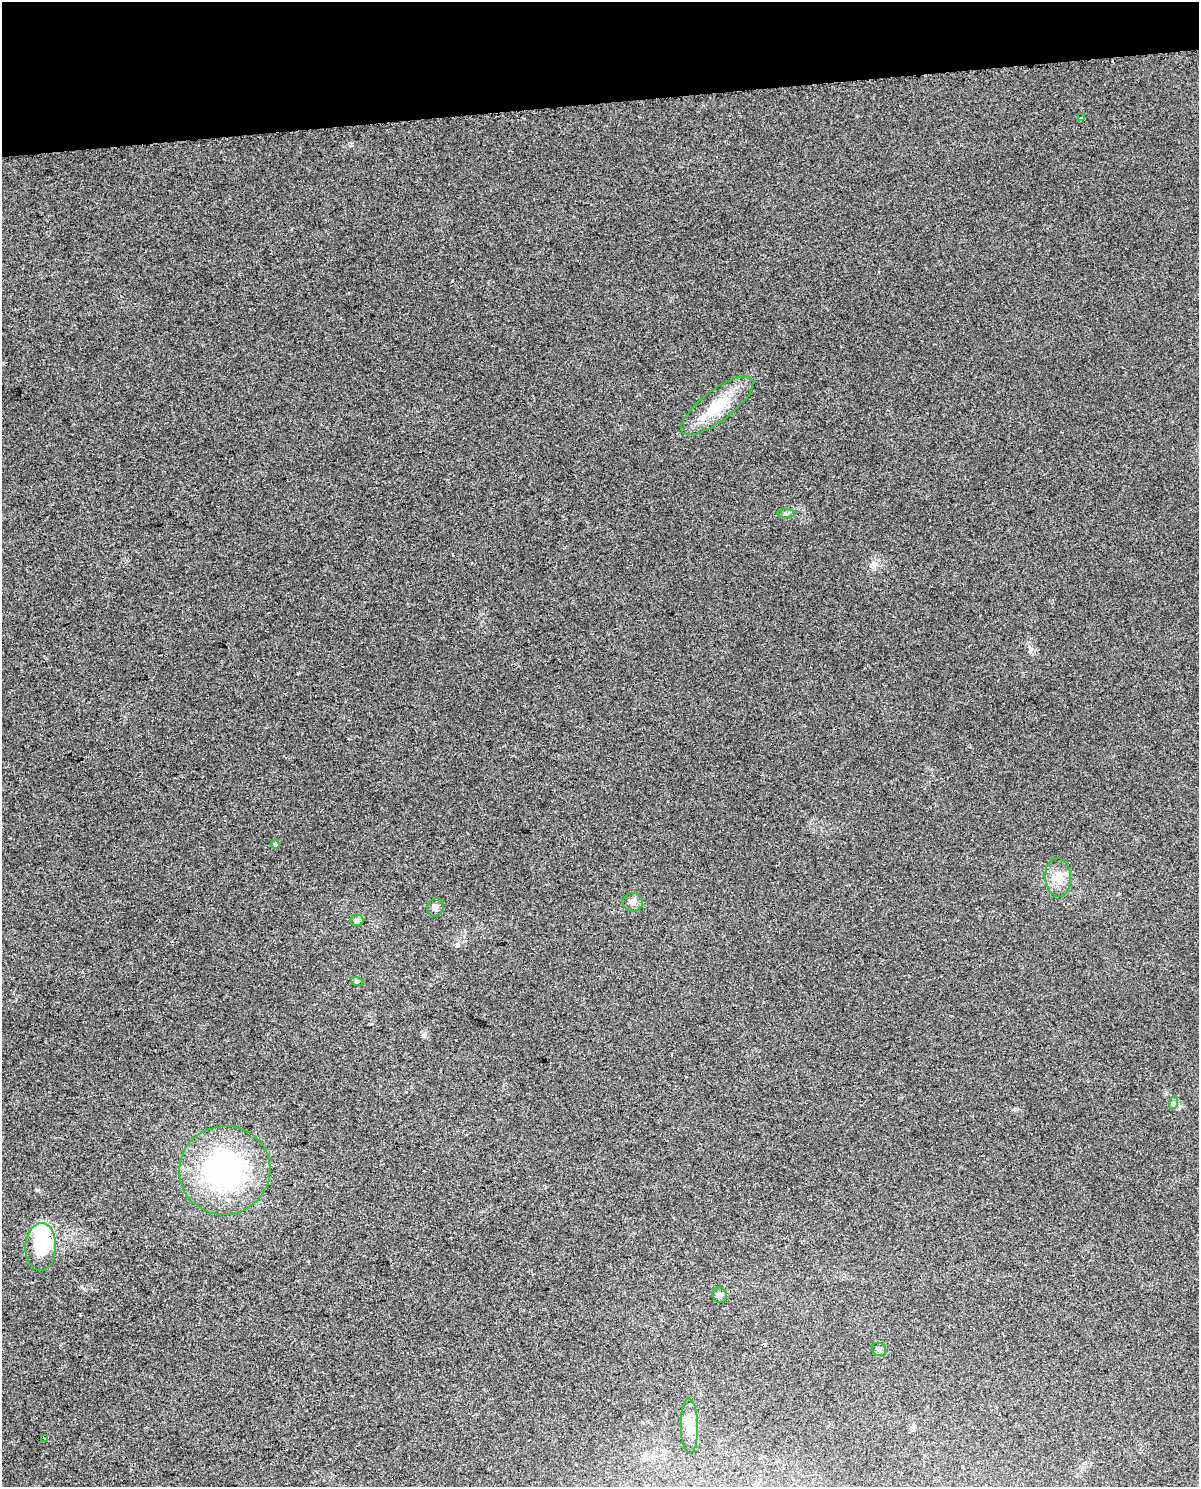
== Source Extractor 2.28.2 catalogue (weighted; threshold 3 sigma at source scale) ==
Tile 3 of 4 x 3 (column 3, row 1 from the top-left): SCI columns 2449-3645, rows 3002-4486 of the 4897 x 4562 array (HDU 1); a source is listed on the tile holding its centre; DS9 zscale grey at full resolution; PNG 1201 x 1489 px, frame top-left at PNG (2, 2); each listed source drawn as its Kron ellipse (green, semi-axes under 4 px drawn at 4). Shown black and unused: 7% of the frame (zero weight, under 2 of 3 exposures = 3% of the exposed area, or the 3 px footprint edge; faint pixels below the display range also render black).
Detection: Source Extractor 2.28.2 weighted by HDU 2 'WHT'; one run over the whole footprint, this tile lists its part. Background 0.0239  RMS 0.0069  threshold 0.0309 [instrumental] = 3 sigma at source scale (4.5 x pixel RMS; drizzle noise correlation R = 1.50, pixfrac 1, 0.0396/0.0396 arcsec/px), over >= 5 px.
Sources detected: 18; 1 cosmic-ray / hot-pixel residue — neither listed nor drawn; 1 inside a brighter listed object's ellipse — not listed separately; the other 16 listed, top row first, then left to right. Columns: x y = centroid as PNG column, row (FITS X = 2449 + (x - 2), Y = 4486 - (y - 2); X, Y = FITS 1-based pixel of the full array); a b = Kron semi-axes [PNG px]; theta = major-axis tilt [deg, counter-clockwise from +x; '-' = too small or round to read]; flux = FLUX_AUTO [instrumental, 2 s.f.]
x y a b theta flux
1081 118 3 2 - 0.5
717 406 44 15 37 25
786 514 9 4 0 1.5
275 844 4 3 - 4
1058 877 19 13 -87 9.6
633 902 10 9 - 3.6
435 907 9 8 - 2.8
357 920 6 6 - 1.3
357 981 6 4 -19 0.96
1173 1103 7 4 71 1.3
225 1170 46 44 17 130
41 1247 24 15 88 31
720 1295 8 7 - 1.8
879 1349 7 6 - 1.9
689 1426 27 8 -89 8.3
45 1438 3 2 - 0.66
Unlisted compact peaks at least as high as the median listed source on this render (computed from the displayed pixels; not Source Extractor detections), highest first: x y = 1031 649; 37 1190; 457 944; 423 1035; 80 1314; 370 1024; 351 146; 308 1261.